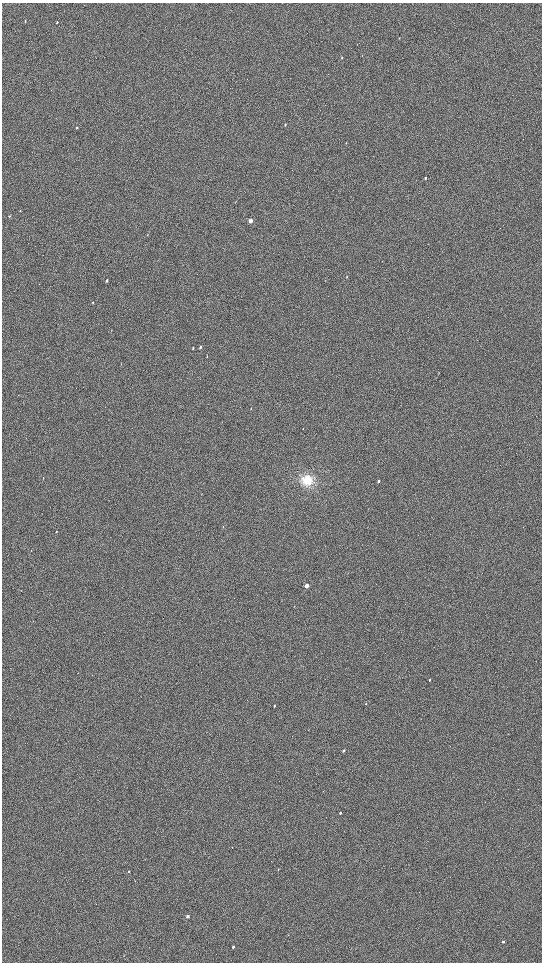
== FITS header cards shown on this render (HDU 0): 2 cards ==
NAXIS1  =                 1080 / length of data axis 1
NAXIS2  =                 1920 / length of data axis 2

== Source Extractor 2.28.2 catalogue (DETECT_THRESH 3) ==
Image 1080 x 1920 px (HDU 0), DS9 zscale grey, zoomed out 1/2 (1 PNG px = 2 x 2 image px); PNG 544 x 964 px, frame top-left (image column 1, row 1919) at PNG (2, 3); no overlay
Background 898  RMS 120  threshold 364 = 3 sigma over >= 5 px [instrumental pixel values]
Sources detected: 31; all 31 listed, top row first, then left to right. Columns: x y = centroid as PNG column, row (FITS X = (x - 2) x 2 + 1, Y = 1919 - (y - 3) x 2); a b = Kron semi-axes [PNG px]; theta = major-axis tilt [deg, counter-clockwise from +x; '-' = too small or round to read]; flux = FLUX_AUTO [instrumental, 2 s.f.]
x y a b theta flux
25 21 3 2 - 13000
57 22 3 2 - 16000
399 38 3 2 - 7400
342 58 3 2 - 16000
285 125 4 2 - 17000
76 128 3 2 - 15000
425 178 3 2 - 28000
20 211 3 2 - 9400
9 216 3 2 - 11000
250 220 3 2 - 190000
347 277 3 2 - 8500
107 281 3 2 - 33000
93 302 3 2 - 13000
200 347 3 2 - 27000
193 348 3 2 - 18000
207 356 3 2 - 10000
43 478 2 2 - 8200
307 480 11 11 - 420000
378 481 3 2 - 43000
56 531 3 2 - 9100
307 586 3 2 - 180000
430 680 3 2 - 21000
366 704 2 2 - 10000
274 706 3 2 - 18000
344 750 2 2 - 49000
340 813 2 2 - 39000
278 869 2 2 - 9600
129 871 2 2 - 18000
188 916 2 2 - 100000
503 942 2 2 - 42000
233 947 2 2 - 65000